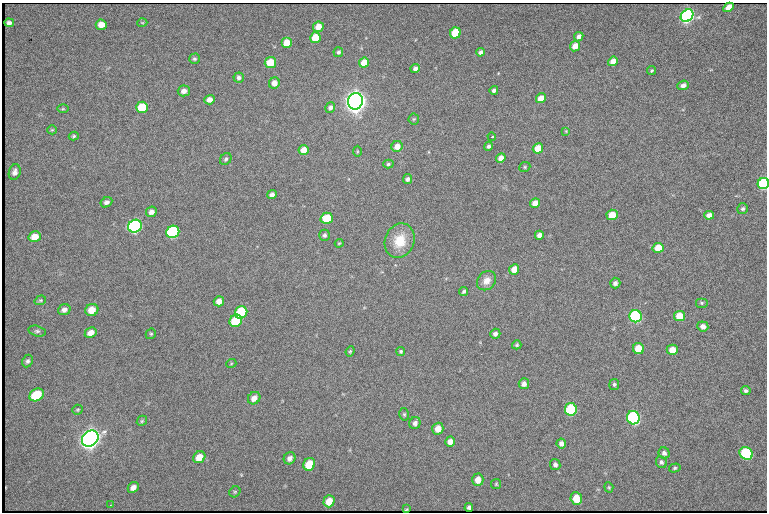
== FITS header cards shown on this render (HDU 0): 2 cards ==
NAXIS1  =                  765 /fastest changing axis
NAXIS2  =                  510 /next to fastest changing axis

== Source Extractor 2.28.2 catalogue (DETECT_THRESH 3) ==
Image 765 x 510 px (HDU 0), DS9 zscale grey, 1 PNG px = 1 image px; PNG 769 x 514 px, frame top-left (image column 1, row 510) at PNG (2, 3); each listed source drawn as its Kron ellipse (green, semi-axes under 4 px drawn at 4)
Background 1440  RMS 23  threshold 69.1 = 3 sigma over >= 5 px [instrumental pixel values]
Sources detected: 121; all 121 listed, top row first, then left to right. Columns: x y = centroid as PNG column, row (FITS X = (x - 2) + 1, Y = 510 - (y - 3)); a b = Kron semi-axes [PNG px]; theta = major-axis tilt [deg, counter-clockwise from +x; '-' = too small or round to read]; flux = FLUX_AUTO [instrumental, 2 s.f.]
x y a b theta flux
729 7 6 4 30 1.5e+04
687 16 7 5 44 6.3e+05
9 23 5 4 - 5.3e+03
142 23 5 3 - 1.3e+03
101 25 5 5 - 1.5e+04
318 27 5 5 - 1.7e+04
455 33 6 5 - 6.0e+04
579 37 5 4 - 7.4e+03
315 38 5 5 - 3.1e+04
287 43 5 5 - 2.5e+04
575 46 5 5 - 1.8e+04
338 52 5 5 - 3.4e+03
480 52 4 4 - 4.3e+03
194 59 5 5 - 3.0e+03
613 61 5 4 - 1.3e+04
270 63 6 5 - 3.9e+04
364 63 5 5 - 2.1e+04
415 69 5 4 - 5.3e+03
652 71 4 3 - 2.0e+03
239 78 5 5 - 4.3e+03
274 83 6 5 - 1.1e+04
683 85 6 4 21 6.8e+03
494 90 4 3 - 3.9e+03
184 91 6 5 - 8.4e+03
541 98 5 4 - 1.8e+04
210 100 5 4 - 9.0e+03
355 101 8 7 - 1.9e+06
142 107 6 5 - 4.8e+04
330 107 5 5 - 5.2e+03
63 109 6 4 0 1.8e+03
414 119 5 5 - 2.1e+03
52 130 5 4 - 2.0e+03
566 131 4 4 - 1.3e+03
74 136 5 4 - 2.3e+03
492 137 4 3 - 2.6e+03
397 146 6 5 - 1.4e+04
488 146 4 4 - 4.0e+03
538 148 5 5 - 2.9e+04
304 150 5 5 - 1.4e+04
357 151 6 3 -90 1.5e+03
501 158 5 4 - 1.1e+04
226 159 6 5 - 3.2e+03
388 164 5 4 - 2.5e+03
525 167 6 4 23 2.2e+03
15 172 8 6 75 6.8e+03
407 179 5 4 - 4.7e+03
763 184 6 5 - 2.5e+05
272 195 5 4 - 5.3e+03
106 202 6 5 - 5.0e+03
535 203 5 4 - 1.3e+04
743 209 5 5 - 3.2e+03
151 212 5 5 - 7.5e+03
612 215 5 5 - 2.3e+04
709 215 5 4 - 9.7e+03
327 218 6 5 - 5.9e+04
135 226 7 6 - 5.3e+05
173 232 6 6 - 2.3e+05
325 235 5 5 - 3.2e+03
539 235 4 4 - 7.6e+03
35 237 6 5 - 2.0e+04
400 241 17 14 70 3.7e+04
339 243 4 3 - 1.4e+03
658 248 5 5 - 3.1e+04
514 269 5 5 - 1.9e+04
487 281 10 8 47 1.3e+04
615 283 5 5 - 4.7e+03
464 292 4 4 - 3.0e+03
40 300 6 4 20 2.2e+03
219 301 5 5 - 1.1e+04
702 303 6 5 - 2.8e+03
64 310 6 5 - 6.7e+03
92 310 6 6 - 1.9e+04
241 312 6 6 - 1.1e+05
636 316 6 6 - 3.1e+05
680 316 5 5 - 2.8e+04
236 321 6 6 - 7.4e+04
703 326 5 5 - 7.6e+03
37 331 9 5 -14 3.6e+03
91 333 6 5 - 1.2e+04
151 334 5 5 - 2.2e+03
495 334 5 5 - 5.1e+03
517 345 5 4 - 2.4e+03
638 349 5 5 - 3.3e+04
672 350 5 5 - 2.0e+04
350 351 5 4 - 1.9e+03
401 351 4 4 - 2.4e+03
28 361 6 5 - 3.8e+03
231 364 5 3 - 1.3e+03
524 384 5 5 - 7.2e+03
614 384 5 5 - 2.9e+03
746 391 5 4 - 3.9e+03
37 395 7 6 - 7.9e+04
254 398 7 5 45 1.1e+04
571 409 6 6 - 1.7e+05
78 410 5 5 - 2.1e+03
404 414 6 5 - 2.4e+03
633 418 7 6 - 3.6e+05
142 421 5 4 - 2.2e+03
415 423 6 5 - 5.9e+03
438 429 6 5 - 1.6e+04
90 438 9 7 42 1.8e+06
450 442 5 5 - 9.9e+03
561 443 5 5 - 6.0e+03
664 453 6 5 - 4.8e+03
746 453 7 6 - 1.7e+05
199 457 6 5 - 2.0e+04
290 458 6 5 - 7.0e+03
661 462 6 5 - 4.0e+03
309 464 6 5 - 4.0e+04
555 465 6 5 - 4.5e+03
675 468 6 4 17 2.3e+03
478 480 6 5 - 1.3e+04
496 484 5 5 - 2.0e+03
133 487 6 5 - 8.6e+03
609 487 5 4 - 1.8e+03
235 492 6 5 - 2.2e+03
576 498 6 5 - 2.9e+04
329 501 6 5 - 2.3e+04
111 505 3 2 - 1.6e+03
469 507 4 4 - 2.3e+03
407 509 3 2 - 1.3e+03
At the frame edge (FLAGS 8, measured only in part): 1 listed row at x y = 763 184